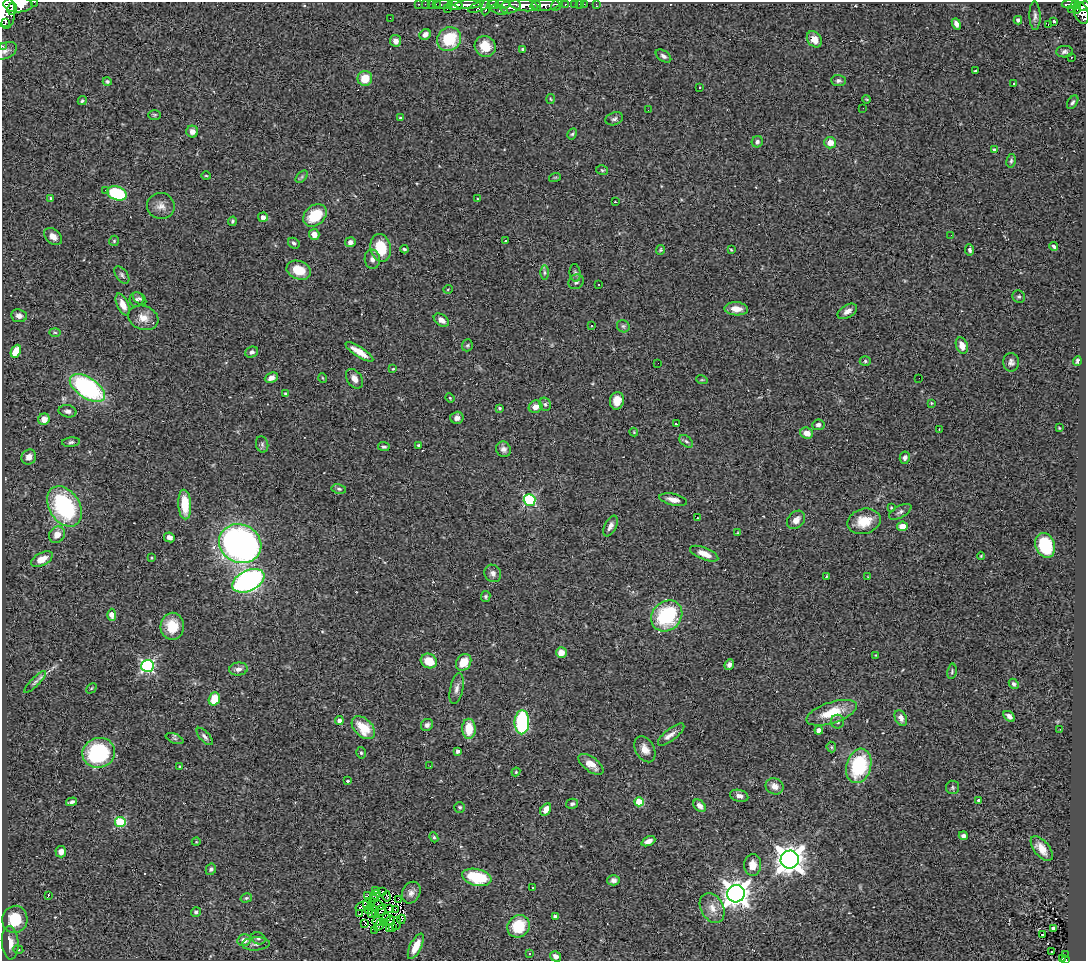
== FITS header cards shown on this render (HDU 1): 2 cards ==
NAXIS1  =                 1084
NAXIS2  =                  959

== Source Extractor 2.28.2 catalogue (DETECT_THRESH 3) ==
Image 1084 x 959 px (HDU 1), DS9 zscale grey, 1 PNG px = 1 image px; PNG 1088 x 963 px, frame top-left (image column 1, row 959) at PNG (2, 2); each listed source drawn as its Kron ellipse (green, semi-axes under 4 px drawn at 4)
Background 0.758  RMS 0.051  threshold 0.154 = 3 sigma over >= 5 px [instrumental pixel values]
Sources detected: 300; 1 with non-positive FLUX_AUTO (blend fragments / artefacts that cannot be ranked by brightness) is neither listed nor drawn; the other 299 listed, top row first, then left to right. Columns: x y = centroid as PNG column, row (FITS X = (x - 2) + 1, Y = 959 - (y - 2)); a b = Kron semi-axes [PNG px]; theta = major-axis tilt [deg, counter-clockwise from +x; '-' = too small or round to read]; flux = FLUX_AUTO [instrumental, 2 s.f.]
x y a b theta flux
34 2 2 2 - 45
18 4 14 8 -1 3700
419 4 3 2 - 22
425 4 2 2 - 14
431 4 2 2 - 18
436 4 2 2 - 14
444 4 9 3 1 97
503 4 7 3 -6 350
575 4 3 3 - 62
579 4 2 2 - 15
584 4 2 2 - 9.3
596 4 3 2 - 15
1070 4 8 3 -1 170
455 5 7 5 0 1500
468 5 13 4 2 1400
493 5 6 4 12 610
524 5 14 6 -7 2700
536 5 5 3 - 570
545 5 14 6 5 1500
556 5 6 4 47 320
565 5 4 3 - 140
1075 5 4 4 - 200
510 6 10 6 14 1400
1084 6 6 4 27 370
479 7 12 4 22 640
486 7 8 4 80 600
4 9 19 10 -81 4800
12 9 6 5 - 1200
447 9 4 3 - 17
1071 9 2 2 - 12
1077 9 4 2 - 63
499 10 8 4 -16 310
1081 13 11 7 -68 810
1035 16 14 5 -88 13
390 18 2 2 - 2.3
1018 20 4 4 - 13
1053 22 3 3 - 1700
5 23 4 3 - 270
956 24 6 4 -68 15
1048 25 3 2 - 4.7
425 34 6 5 - 20
449 39 12 11 - 150
814 39 9 6 -53 32
396 41 6 5 - 22
2 46 3 2 - 8.3
485 46 11 10 - 65
523 49 3 3 - 5.4
5 51 12 8 26 16
1064 52 8 5 2 9.6
663 56 8 5 -33 11
1071 57 3 3 - 5.7
976 71 3 3 - 18
365 78 7 7 - 67
107 81 4 4 - 5.5
838 81 7 5 -2 9
1013 83 3 3 - 22
699 87 3 3 - 7.8
550 99 5 3 - 3.4
867 99 4 2 - 3.1
82 101 5 4 - 5.4
1073 102 7 4 56 7.7
863 108 2 2 - 1.6
648 110 2 2 - 1.8
155 115 6 5 - 5
400 118 4 3 - 4.6
614 119 9 6 17 10
192 132 6 6 - 20
572 134 6 4 61 5.3
757 142 6 5 - 8.9
830 143 6 6 - 33
994 150 4 3 - 13
1011 161 7 4 80 6.4
602 170 6 4 -13 4.6
206 176 5 3 - 3.4
302 177 7 4 45 6.6
555 177 6 3 18 3.6
105 190 2 2 - 16
117 193 10 6 -19 220
51 198 3 3 - 4.2
478 199 4 3 - 2.8
615 202 3 2 - 2.2
161 206 14 13 - 28
315 215 13 10 41 110
263 217 5 5 - 19
232 221 5 4 - 5.9
314 234 6 5 - 29
951 235 2 2 - 1.4
53 237 10 7 -41 24
114 241 5 5 - 4.7
505 241 3 3 - 62
350 242 5 5 - 14
294 243 6 5 - 7.3
1054 246 4 3 - 7.6
381 248 14 10 -78 120
404 249 4 3 - 5.8
660 250 5 4 - 4.3
731 250 3 3 - 3.1
970 250 6 4 -82 8.5
372 259 9 7 -86 17
299 270 12 9 -21 77
544 273 7 3 -90 5.4
575 273 9 5 -82 7.8
122 275 10 5 -54 9.3
576 282 8 7 - 12
599 284 2 2 - 3.1
448 289 5 3 - 3
1019 297 6 6 - 6.8
140 299 8 5 -42 7.4
137 300 7 7 - 10
123 304 12 5 -65 36
736 309 12 6 -3 38
847 311 11 6 31 20
19 316 8 6 -5 16
143 318 15 11 -19 38
441 320 8 5 -35 22
592 325 3 2 - 17
623 326 6 6 - 7.2
55 332 5 3 - 3.8
467 345 6 5 - 5.8
962 346 8 6 -69 34
16 351 7 4 66 75
252 352 6 5 - 9.9
359 352 16 5 -33 55
865 361 5 5 - 5.1
1077 361 5 3 - 5.9
1011 362 9 8 - 15
658 363 2 2 - 2.9
393 369 4 3 - 2.7
271 378 7 5 23 20
323 378 5 3 - 2.7
919 378 2 2 - 3.5
355 379 11 7 -55 23
702 380 6 3 -17 3.7
87 388 20 10 -32 590
286 394 4 4 - 8.7
450 398 5 3 - 3.5
617 401 9 7 78 34
931 403 3 3 - 3.7
545 404 7 5 -75 7.3
535 407 7 6 - 32
499 408 3 3 - 4.2
67 411 9 6 -12 14
457 418 6 6 - 16
44 419 6 5 - 36
676 424 3 3 - 13
818 425 6 5 - 12
1059 428 2 2 - 2.6
939 429 2 2 - 2.7
634 432 4 4 - 2.8
807 433 6 5 - 36
686 441 8 5 -40 8.3
71 442 9 4 5 8.7
262 444 8 6 -76 8.5
419 445 3 3 - 6.5
384 447 6 4 -4 7.9
504 449 8 7 - 15
29 457 8 7 - 23
905 458 6 5 - 12
339 489 7 4 -11 6.6
530 500 6 5 - 410
673 500 14 5 -13 23
185 504 15 6 -86 97
64 506 22 15 -59 420
891 508 3 3 - 3.2
900 512 12 5 28 12
697 518 3 2 - 8.5
796 520 10 7 48 26
864 521 17 12 14 76
610 526 11 6 63 17
902 526 5 5 - 43
738 533 4 4 - 2.9
57 535 9 7 54 35
169 537 5 4 - 17
240 544 22 19 -25 1700
1045 545 13 9 -69 160
704 554 15 6 -22 33
981 556 4 4 - 4.2
152 558 3 3 - 3.4
42 559 12 6 28 51
493 573 9 8 - 17
826 576 3 2 - 3.1
867 577 3 2 - 1.7
248 581 17 10 25 960
486 597 5 4 - 6.4
112 615 6 4 -87 37
667 616 17 14 43 280
172 626 13 11 88 80
561 653 5 5 - 36
876 655 4 3 - 2.6
429 661 8 7 - 72
464 662 9 7 55 58
729 665 5 4 - 14
147 666 6 6 - 600
238 669 9 6 6 18
952 671 8 4 81 6
35 682 15 4 45 10
1014 684 5 4 - 7.5
91 688 6 3 46 3.5
457 689 16 6 78 19
214 699 7 5 71 68
832 713 26 10 18 110
1009 716 6 4 -40 16
901 718 8 5 -63 19
339 721 4 4 - 16
522 722 12 7 89 330
837 722 7 6 - 9.4
427 725 6 5 - 11
363 728 14 9 -43 99
469 729 10 7 -89 79
1060 729 3 2 - 4.9
819 730 4 4 - 22
671 734 16 6 39 22
205 736 11 5 -48 11
175 739 9 5 -23 7.4
831 747 5 4 - 5.1
645 749 14 9 -61 31
458 751 4 4 - 13
99 753 16 14 16 320
361 753 6 4 -73 6.2
591 764 14 7 -36 34
430 766 3 2 - 4.6
859 766 17 12 73 260
179 767 3 2 - 3.3
516 772 4 4 - 3.4
348 781 3 3 - 6.1
774 786 9 8 - 28
952 787 7 6 - 7.1
739 796 9 6 -14 16
979 800 4 3 - 16
72 802 6 3 16 9.3
639 802 4 4 - 110
572 804 6 5 - 8
700 806 7 5 -46 22
460 807 5 5 - 5.7
546 809 7 5 60 26
120 822 5 5 - 250
963 836 4 4 - 13
434 837 5 4 - 5.3
648 841 7 4 24 19
196 842 4 3 - 2.6
1042 849 15 7 -52 40
61 852 6 5 - 22
790 860 9 9 - 4700
753 865 11 8 88 38
211 869 6 5 - 7.3
477 877 15 8 -13 180
613 880 6 5 - 12
532 888 3 3 - 6.5
375 891 3 2 - 9.8
383 891 3 2 - 2.8
411 893 11 8 64 19
736 894 9 8 - 3900
367 895 3 2 - 6.3
376 895 5 2 - 0.79
48 896 3 2 - 23
387 896 5 2 - 1.7
246 898 6 4 15 5.2
374 898 3 2 - 2.3
399 899 3 2 - 10
367 905 5 3 - 6.2
379 905 5 2 - 2.6
362 906 7 2 20 6.2
389 908 3 2 - 8.3
712 908 16 11 -61 37
369 909 5 3 - 3.3
381 910 6 2 62 1.9
395 910 4 2 - 2.4
196 912 5 5 - 9.2
359 914 2 2 - 2.9
371 914 4 3 - 2.8
375 914 2 2 - 1.2
555 916 3 3 - 9.1
386 918 2 2 - 3
15 919 14 12 76 110
401 919 4 3 - 56
378 921 5 3 - 2.3
390 921 5 3 - 4.2
384 922 3 2 - 1.1
397 923 6 2 82 2
364 924 3 2 - 7.6
379 925 7 2 54 6.6
519 926 12 10 42 120
393 927 4 2 - 9.9
389 929 3 2 - 10
1053 929 4 3 - 13
375 930 3 2 - 13
1042 934 3 3 - 47
258 938 7 6 - 8.1
244 940 7 6 - 24
10 943 17 8 -85 44
256 944 14 6 3 15
416 946 14 5 63 57
18 950 5 4 - 4.4
1051 952 2 2 - 3.1
530 954 3 3 - 4.8
1066 955 3 2 - 17
555 956 6 5 - 15
1062 958 4 3 - 33
1065 960 3 2 - 36
At the frame edge (FLAGS 8, measured only in part): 7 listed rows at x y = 34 2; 18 4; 1084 6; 4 9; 2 46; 5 51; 1065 960
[1 non-positive-flux detection neither listed nor drawn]